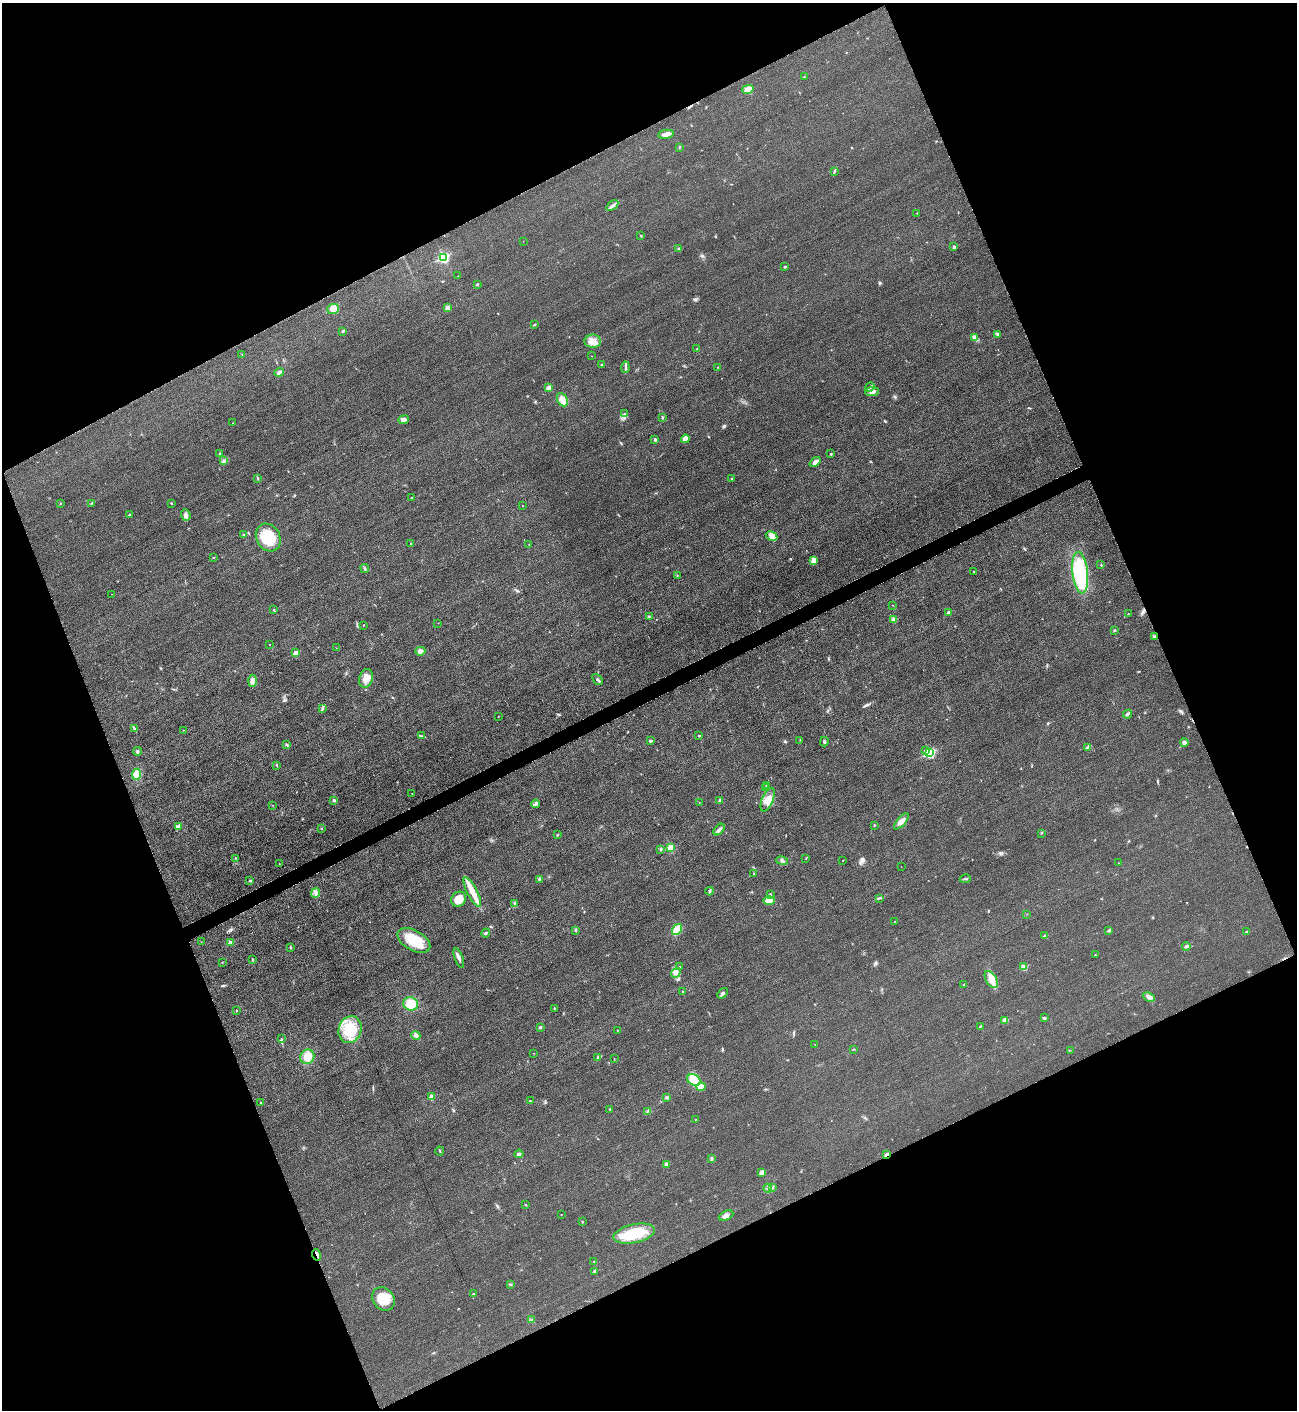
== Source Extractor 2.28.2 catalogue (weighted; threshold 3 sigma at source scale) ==
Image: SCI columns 298-5476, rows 13-5641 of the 5642 x 5652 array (HDU 1 of 3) = the unmasked area's bounding box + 8 px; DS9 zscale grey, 4 x 4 block average (1 PNG px = mean of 4 x 4 image px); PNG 1299 x 1412 px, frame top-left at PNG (2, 3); each listed source drawn as its Kron ellipse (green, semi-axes under 4 px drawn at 4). Shown black and unused: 44% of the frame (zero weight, under 3 of 5 exposures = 1% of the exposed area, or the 3 px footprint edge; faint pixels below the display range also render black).
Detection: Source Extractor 2.28.2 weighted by HDU 2 'WHT'. Background 0.0193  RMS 0.0051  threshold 0.0227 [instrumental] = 3 sigma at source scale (4.5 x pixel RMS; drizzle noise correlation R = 1.50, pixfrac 1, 0.05/0.05 arcsec/px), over >= 5 px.
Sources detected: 216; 1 cosmic-ray / hot-pixel residue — neither listed nor drawn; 1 coinciding with a brighter row at this scale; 5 inside a brighter listed object's ellipse — not listed separately; the other 209 listed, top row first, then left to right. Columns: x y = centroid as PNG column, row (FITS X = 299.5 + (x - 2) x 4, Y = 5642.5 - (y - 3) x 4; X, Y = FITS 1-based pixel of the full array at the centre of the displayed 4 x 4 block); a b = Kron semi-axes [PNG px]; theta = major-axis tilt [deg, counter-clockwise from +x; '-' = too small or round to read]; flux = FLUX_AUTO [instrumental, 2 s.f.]
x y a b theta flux
804 77 2 2 - 1.1
748 89 6 4 13 21
666 134 8 3 10 17
679 147 2 2 - 1.8
834 171 4 2 - 3.4
612 206 7 3 37 8.6
917 213 2 2 - 1
641 236 3 2 - 1.1
523 241 2 2 - 0.59
954 247 2 2 - 8.5
679 249 3 2 - 4.8
444 258 3 2 - 210
785 267 2 2 - 1.9
458 276 2 2 - 1.1
477 284 2 2 - 6.1
448 308 3 3 - 13
333 309 6 5 - 14
535 325 2 2 - 3.9
343 331 2 2 - 5.8
998 334 3 3 - 4.2
975 338 4 3 - 5.7
593 341 8 6 -1 24
697 349 2 2 - 1.6
242 354 3 2 - 1.2
592 356 2 2 - 0.67
602 365 2 2 - 5
625 367 5 2 - 6.4
718 367 2 2 - 0.87
279 372 5 4 - 8.3
870 387 5 2 - 5.3
549 388 4 3 - 17
872 392 7 4 5 13
562 400 7 5 -64 26
624 414 2 2 - 1.1
663 418 3 2 - 2.2
404 420 5 4 - 14
232 423 2 2 - 0.71
655 439 4 3 - 4
685 439 4 3 - 21
220 453 3 2 - 2
831 454 2 2 - 3.6
224 461 2 2 - 1.6
815 462 6 3 38 12
258 478 2 2 - 1.6
732 478 2 2 - 5
412 497 2 2 - 0.92
60 503 2 2 - 1.9
92 503 2 2 - 1.3
171 503 2 2 - 1.9
522 506 2 2 - 1
129 515 3 2 - 1.8
186 515 6 4 -70 10
244 535 3 2 - 2.3
772 536 6 4 -28 13
268 537 14 11 -60 92
411 543 2 2 - 2.4
529 544 2 2 - 1.6
214 557 2 2 - 1.6
813 560 4 3 - 21
1101 565 2 2 - 1.3
365 568 4 2 - 4.3
974 572 2 2 - 1.7
1080 573 21 7 -83 210
677 575 2 2 - 1.4
111 594 2 2 - 0.45
893 605 2 2 - 0.93
273 610 2 2 - 2.1
949 612 2 2 - 11
1128 614 2 2 - 0.91
649 616 3 3 - 3.5
894 620 2 2 - 39
438 623 2 2 - 0.84
363 625 2 2 - 1.3
1114 630 3 2 - 3.3
1154 637 3 2 - 5.9
269 645 2 2 - 1
336 648 2 2 - 0.7
420 651 5 4 - 12
296 653 2 2 - 51
366 678 9 6 74 31
597 679 6 2 -47 6.2
252 681 6 4 88 12
322 708 3 2 - 4
1127 714 4 3 - 6
498 716 2 2 - 1.1
134 729 3 2 - 3
183 730 2 2 - 1.1
421 736 2 2 - 1.3
699 736 2 2 - 6.7
800 740 2 2 - 1
651 741 3 2 - 5.1
824 742 5 2 - 4.3
1184 743 4 4 - 8.3
287 745 3 2 - 3.6
1087 748 3 2 - 2.7
925 750 3 2 - 3.6
137 751 4 3 - 4.4
930 753 3 2 - 230
276 765 2 2 - 0.94
137 774 5 4 - 30
767 785 2 2 - 2
766 788 2 2 - 1.9
412 793 2 2 - 1
334 800 2 2 - 6.5
720 800 3 3 - 5
768 800 13 5 68 33
699 802 2 2 - 0.81
536 804 4 3 - 6
272 805 2 2 - 0.84
901 821 10 4 49 17
874 825 2 2 - 2.5
178 826 4 2 - 13
321 828 2 2 - 3.4
719 830 7 3 48 8.8
1041 833 2 2 - 1.7
557 835 2 2 - 1.5
671 848 2 2 - 120
660 849 3 2 - 3.3
235 858 2 2 - 2.1
806 858 2 2 - 0.69
843 860 2 2 - 0.83
782 861 6 3 -11 6.7
1118 863 2 2 - 0.58
279 864 2 2 - 1.2
901 867 2 2 - 0.71
754 874 3 2 - 2.7
539 879 4 3 - 4.9
965 879 5 2 - 4.4
250 881 4 2 - 3.3
710 891 4 2 - 4.8
472 892 16 5 -63 39
315 893 5 3 - 8
770 895 3 2 - 2.7
879 898 4 2 - 3.9
459 899 8 7 - 42
769 901 5 4 - 29
515 903 2 2 - 2
1027 914 2 2 - 0.75
895 921 2 2 - 0.77
677 929 6 4 53 39
576 930 3 2 - 2
1109 930 2 2 - 8.8
1246 932 3 2 - 2.7
486 933 4 3 - 5.2
1045 936 2 2 - 1.3
414 941 18 10 -29 81
201 942 2 2 - 0.51
230 943 3 3 - 9.1
1186 946 4 2 - 6.7
290 947 3 2 - 2.3
1095 955 2 2 - 1.7
459 958 10 2 -69 9.7
252 960 3 2 - 2.1
222 962 2 2 - 0.97
679 967 2 2 - 1.2
1024 967 2 2 - 32
676 973 5 4 - 10
991 979 9 5 -60 32
963 985 2 2 - 1.1
683 992 3 2 - 2.9
723 993 6 3 48 6.6
1149 997 6 3 -24 9.6
411 1004 7 6 - 51
554 1008 2 2 - 1.4
236 1010 2 2 - 1.6
1044 1018 4 2 - 3.2
1005 1020 4 3 - 19
540 1027 3 2 - 5
980 1027 3 2 - 2.3
350 1030 14 11 70 89
617 1030 2 2 - 0.93
416 1035 5 3 - 10
281 1039 3 2 - 3
815 1044 2 2 - 0.66
853 1049 3 2 - 1.7
1070 1050 2 2 - 0.78
533 1053 2 2 - 0.78
307 1057 7 6 - 35
598 1058 3 2 - 4
614 1058 2 2 - 0.57
694 1080 7 5 -32 48
701 1087 4 4 - 18
432 1097 2 2 - 42
667 1097 3 2 - 6
530 1101 3 2 - 2.2
261 1103 2 2 - 2.3
610 1109 2 2 - 2.4
648 1112 3 2 - 4.6
696 1119 2 2 - 2
440 1151 4 2 - 2.6
519 1154 4 3 - 6.4
886 1155 3 2 - 7.1
711 1159 3 2 - 2.2
667 1164 3 3 - 8.6
762 1173 3 3 - 5.2
772 1187 2 2 - 3.2
768 1188 4 2 - 3
525 1205 3 2 - 1.6
561 1214 2 2 - 1.7
726 1216 8 4 26 13
582 1222 2 2 - 1.5
634 1234 21 9 12 120
317 1255 6 2 -71 8.7
594 1261 2 2 - 1.3
595 1271 3 3 - 6
510 1284 2 2 - 2.3
474 1294 4 2 - 4.2
383 1299 12 10 -54 59
531 1320 2 2 - 0.97
Overlapping masked pixels (flux is a lower limit): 2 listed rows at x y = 886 1155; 317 1255
Diffuse or blended objects may show on this block-average render without a row.